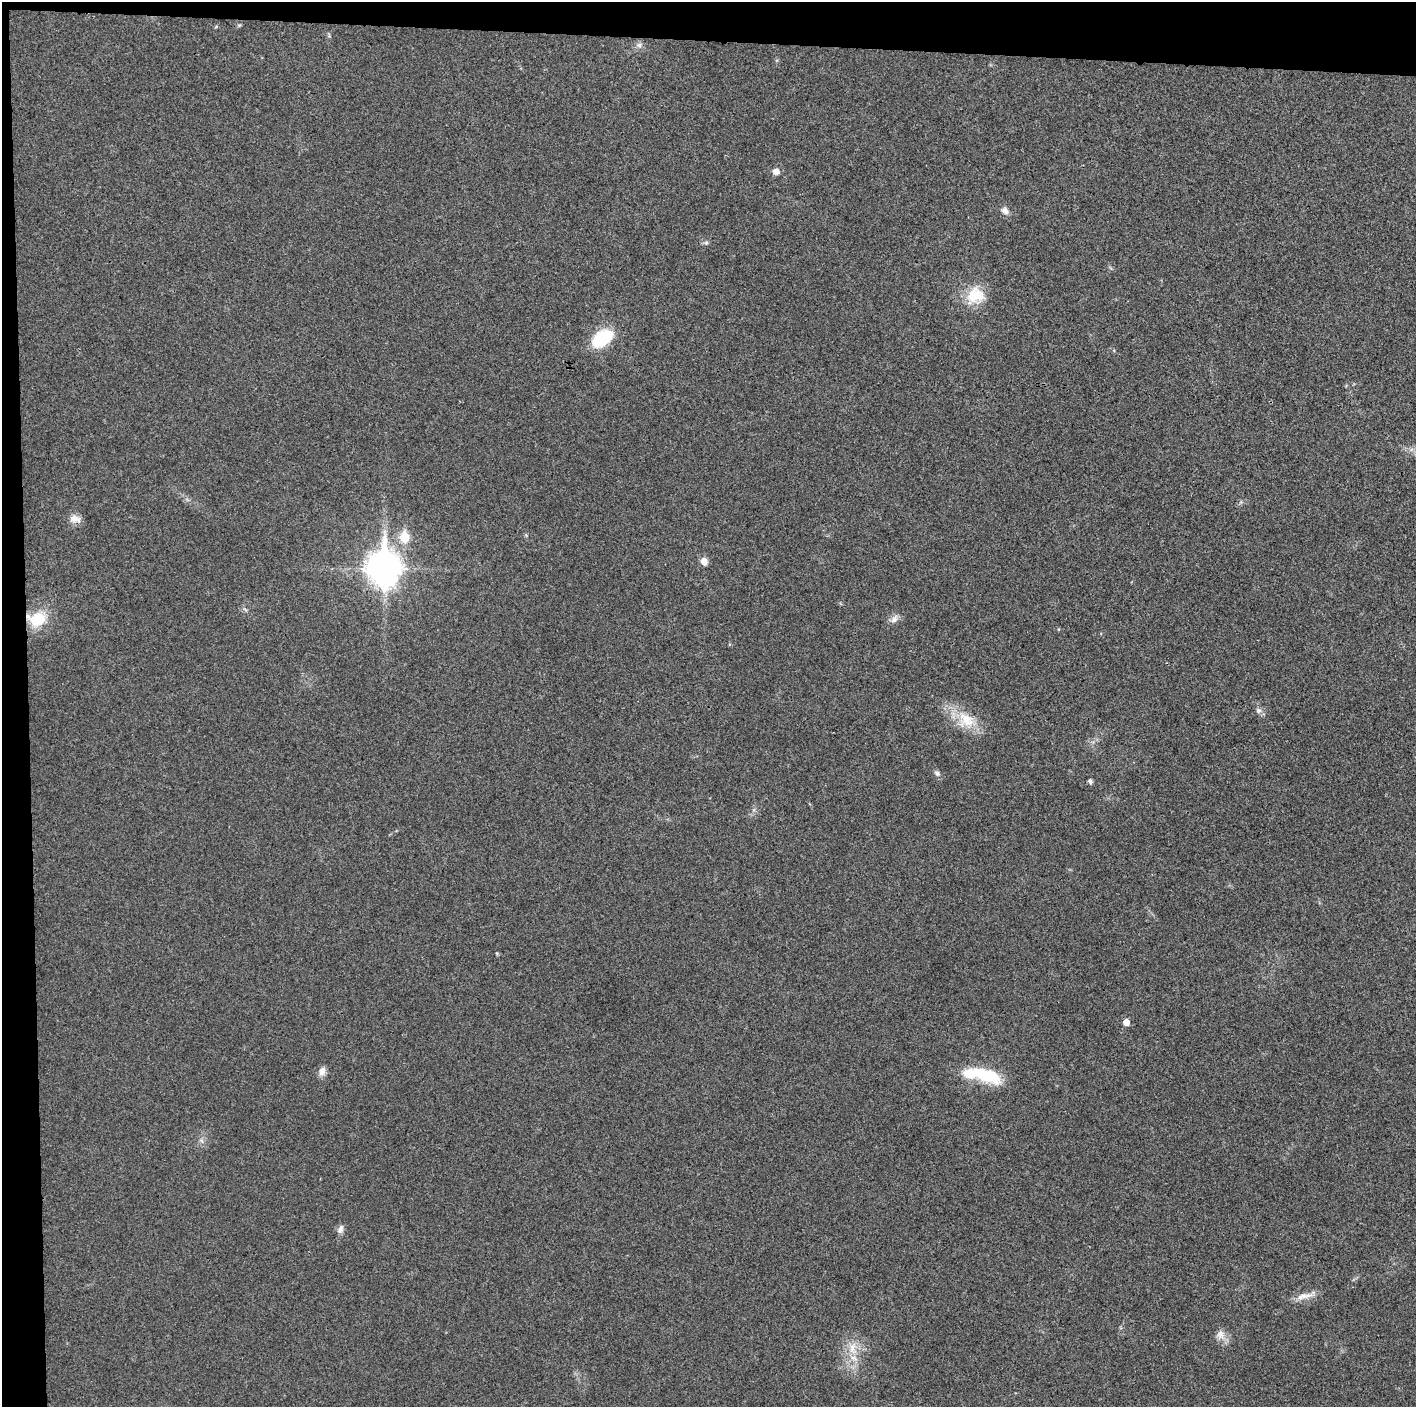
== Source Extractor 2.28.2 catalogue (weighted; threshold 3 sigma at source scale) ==
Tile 1 of 3 x 3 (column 1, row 1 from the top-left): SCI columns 1-1414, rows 2817-4221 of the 4242 x 4224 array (HDU 1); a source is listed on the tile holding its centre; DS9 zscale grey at full resolution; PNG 1418 x 1409 px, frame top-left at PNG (2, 2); no overlay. Shown black and unused: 5% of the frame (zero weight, under 3 of 4 exposures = <1% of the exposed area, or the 3 px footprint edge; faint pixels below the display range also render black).
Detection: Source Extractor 2.28.2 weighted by HDU 2 'WHT'; one run over the whole footprint, this tile lists its part. Background 0.0231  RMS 0.0056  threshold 0.0254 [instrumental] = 3 sigma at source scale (4.5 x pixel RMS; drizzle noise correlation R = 1.50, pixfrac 1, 0.05/0.05 arcsec/px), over >= 5 px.
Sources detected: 27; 1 inside a brighter object's white glare — not listed; the other 26 listed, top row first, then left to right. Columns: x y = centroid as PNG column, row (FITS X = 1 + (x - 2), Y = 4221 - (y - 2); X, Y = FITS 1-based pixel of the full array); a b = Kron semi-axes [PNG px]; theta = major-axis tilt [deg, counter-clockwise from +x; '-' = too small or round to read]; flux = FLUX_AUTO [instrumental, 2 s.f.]
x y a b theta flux
216 27 6 4 19 0.58
639 45 9 6 9 2
776 171 9 8 - 3
1005 211 11 8 -33 2.9
706 243 6 5 - 1.2
975 295 22 20 16 17
602 338 23 14 35 29
75 519 16 10 -17 4.4
404 537 7 6 - 21
704 561 8 7 - 3.9
384 568 14 11 -90 910
37 619 25 18 7 18
894 619 13 8 55 3.1
1258 710 7 7 - 2
966 720 26 22 -29 17
937 773 9 6 -29 1.6
1090 781 4 4 - 1.8
497 953 5 4 - 0.55
1126 1022 5 5 - 4.8
322 1071 10 8 72 3.9
986 1075 39 13 -19 29
202 1141 7 4 -71 1.3
340 1229 12 7 65 2.5
1304 1296 27 8 13 5.9
1221 1335 15 12 -70 4.8
853 1348 21 12 90 11
Overlapping masked pixels (flux is a lower limit): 1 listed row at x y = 37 619